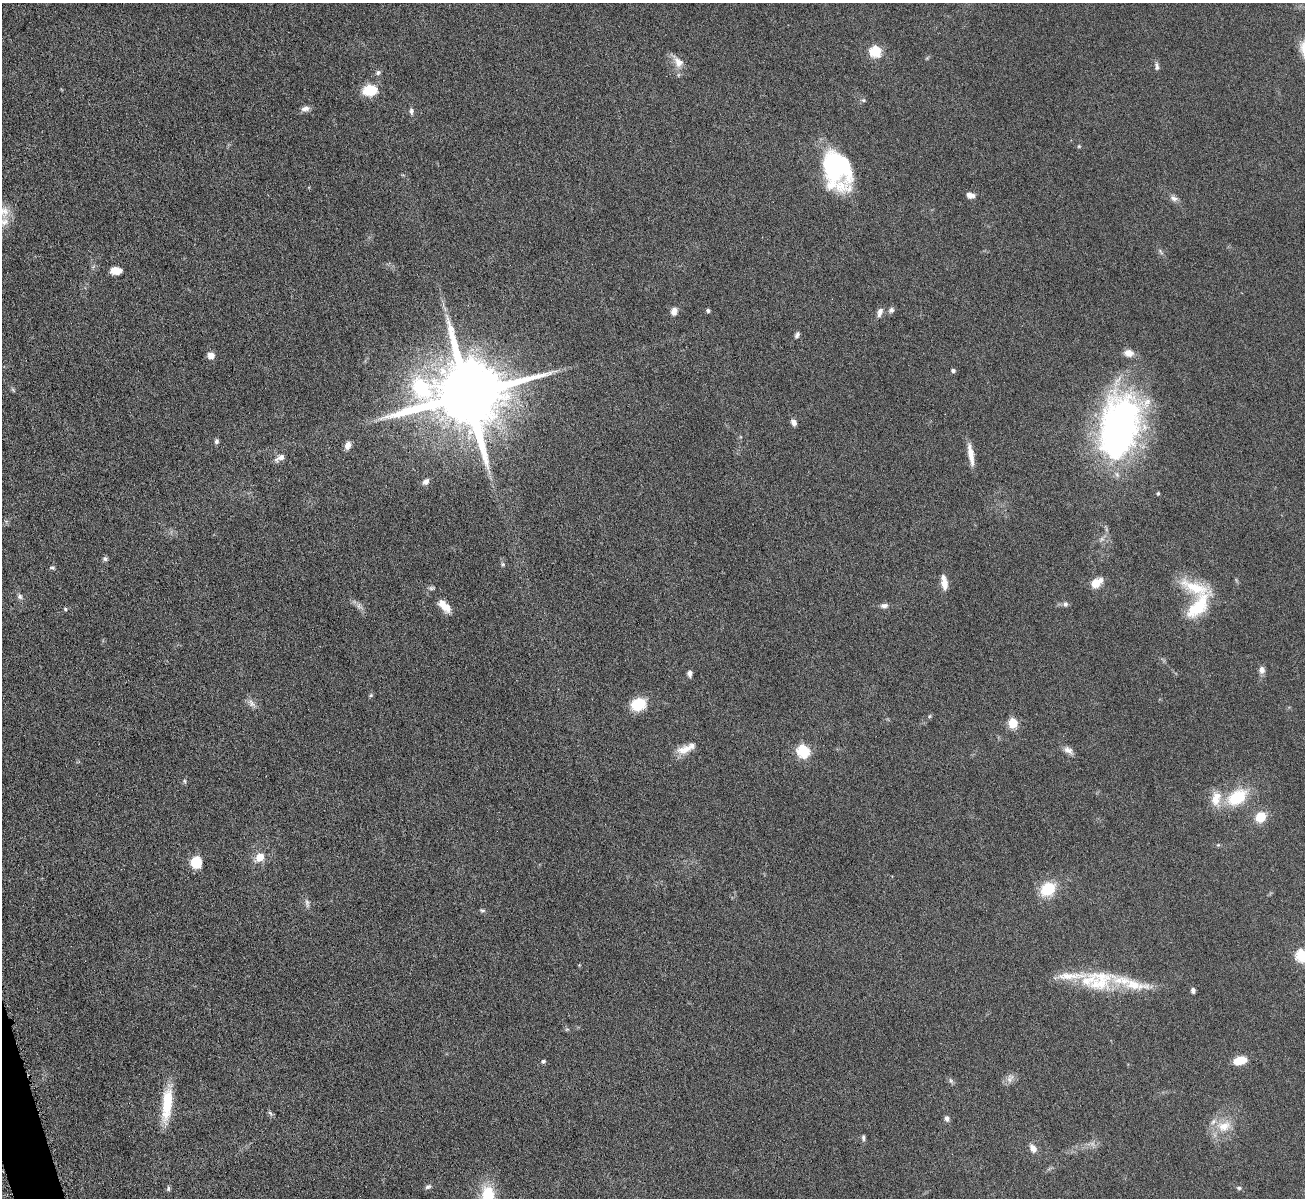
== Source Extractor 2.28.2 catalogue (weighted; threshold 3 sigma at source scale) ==
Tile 7 of 4 x 4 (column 3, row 2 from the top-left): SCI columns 2611-3913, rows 2539-3734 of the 5217 x 5200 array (HDU 1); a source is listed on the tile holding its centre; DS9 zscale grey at full resolution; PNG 1307 x 1200 px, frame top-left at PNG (2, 3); no overlay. Shown black and unused: <1% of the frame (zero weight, under 4 of 8 exposures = <1% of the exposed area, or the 3 px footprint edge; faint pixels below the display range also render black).
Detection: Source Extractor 2.28.2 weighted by HDU 2 'WHT'; one run over the whole footprint, this tile lists its part. Background 0.0478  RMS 0.0044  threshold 0.018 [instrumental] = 3 sigma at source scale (4.09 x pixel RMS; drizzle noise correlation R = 1.36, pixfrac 0.8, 0.05/0.05 arcsec/px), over >= 5 px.
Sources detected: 87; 1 too faint to see at this stretch — not listed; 5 inside a brighter listed object's ellipse — not listed separately; the other 81 listed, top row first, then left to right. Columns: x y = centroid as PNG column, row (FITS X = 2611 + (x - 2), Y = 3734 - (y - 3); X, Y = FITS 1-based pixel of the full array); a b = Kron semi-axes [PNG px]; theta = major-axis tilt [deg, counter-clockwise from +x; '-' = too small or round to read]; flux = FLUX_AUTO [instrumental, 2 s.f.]
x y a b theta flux
876 51 6 6 - 30
678 62 19 11 -52 4.3
1157 66 11 5 -89 1.2
378 73 7 6 - 0.93
370 90 14 10 5 11
863 100 5 5 - 0.65
305 108 10 7 13 2.1
411 111 10 5 -86 1.2
1079 146 5 5 - 0.47
836 169 36 25 -71 61
970 195 9 6 -10 2.5
1174 198 10 7 -28 1.7
1161 252 10 4 -60 0.89
116 270 11 7 0 4.8
708 310 4 4 - 0.89
891 310 7 7 - 1.3
674 311 9 7 69 2.5
880 312 12 6 73 2
797 335 8 5 62 1
1129 353 11 8 -10 3.5
211 355 7 7 - 3.2
953 370 4 4 - 1.2
13 390 7 4 -46 0.63
468 395 22 17 5 6300
794 422 7 5 -60 2.1
1119 426 71 42 75 140
216 441 6 5 - 1.1
348 445 9 6 73 2.6
971 454 26 6 -81 5.2
280 457 13 6 31 2.3
426 481 9 6 41 1.6
1158 493 4 3 - 0.55
105 559 7 5 -28 0.97
503 564 5 5 - 0.62
52 568 8 4 -10 0.69
944 583 17 7 -82 4.3
1096 583 9 6 34 8.8
20 596 8 7 - 1.2
1065 604 6 6 - 1.2
444 606 18 9 -46 5.4
884 606 9 6 6 1.6
1198 606 42 18 51 18
65 609 5 4 - 0.51
1262 670 8 7 - 2.1
690 673 7 5 -84 1.3
371 695 5 4 - 0.56
251 703 13 7 -47 2.1
638 704 14 11 21 13
930 716 6 4 70 0.54
1013 723 5 5 - 23
684 749 20 10 16 4.9
1068 750 14 8 -30 2.3
803 751 6 6 - 49
185 781 6 4 -88 0.59
1237 797 22 14 34 18
1216 799 22 14 83 7.1
1261 817 11 9 49 7.9
1218 845 5 5 - 0.47
260 857 7 6 - 7.6
196 862 10 10 - 10
1048 889 14 11 38 15
307 903 14 5 -77 1.4
482 910 7 5 -10 0.72
1301 956 6 6 - 39
1100 981 38 28 27 21
1133 985 47 13 -7 13
1193 990 6 4 90 1.3
1240 1060 12 7 14 8.8
543 1061 6 5 - 0.74
1010 1078 15 8 62 2.3
951 1081 8 5 -59 0.84
167 1105 42 11 83 15
270 1113 9 4 -54 0.82
947 1118 7 6 - 1.3
1224 1126 21 15 15 8.7
863 1138 8 5 -78 0.96
1033 1148 11 7 -57 2.7
428 1187 8 6 19 1.1
1239 1188 6 5 - 0.69
168 1189 7 5 77 0.73
488 1196 20 12 89 19
Isophote crosses this tile's border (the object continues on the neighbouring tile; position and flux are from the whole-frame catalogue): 2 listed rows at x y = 1301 956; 488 1196